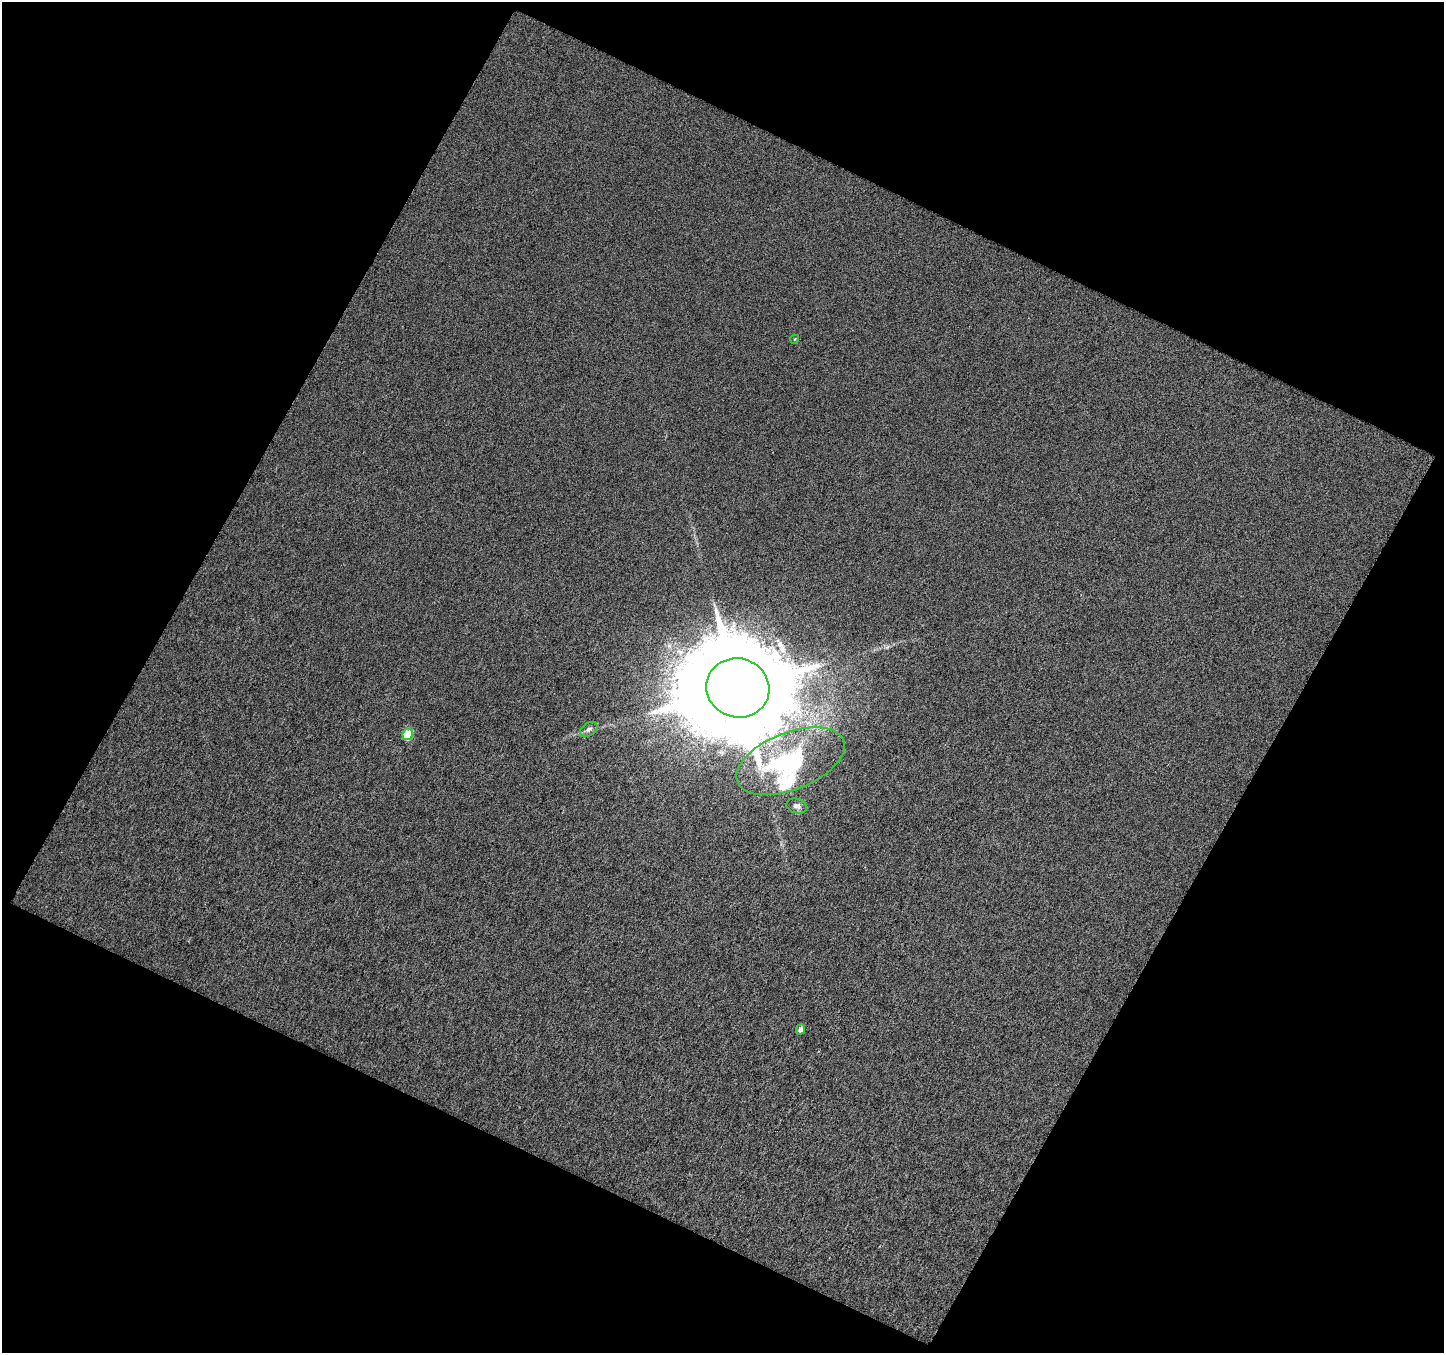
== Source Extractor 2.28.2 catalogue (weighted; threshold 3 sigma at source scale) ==
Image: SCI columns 1086-2527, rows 777-2127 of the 2845 x 2891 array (HDU 1 of 3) = the unmasked area's bounding box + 8 px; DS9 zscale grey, full resolution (1 PNG px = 1 image px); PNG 1446 x 1355 px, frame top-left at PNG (2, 2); each listed source drawn as its Kron ellipse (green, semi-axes under 4 px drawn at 4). Shown black and unused: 46% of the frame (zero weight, under 4 of 8 exposures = <1% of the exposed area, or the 3 px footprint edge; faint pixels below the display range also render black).
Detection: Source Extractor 2.28.2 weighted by HDU 2 'WHT'. Background -8.14e-04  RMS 0.11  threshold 0.433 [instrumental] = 3 sigma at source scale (4.09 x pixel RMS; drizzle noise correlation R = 1.36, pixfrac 0.8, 0.0396/0.0396 arcsec/px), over >= 5 px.
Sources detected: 9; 2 inside a brighter listed object's ellipse — not listed separately; the other 7 listed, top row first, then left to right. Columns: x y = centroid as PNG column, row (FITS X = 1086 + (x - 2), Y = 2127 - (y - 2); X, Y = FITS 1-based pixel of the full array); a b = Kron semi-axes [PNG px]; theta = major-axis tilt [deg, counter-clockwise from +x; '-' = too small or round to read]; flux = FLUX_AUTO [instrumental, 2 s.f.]
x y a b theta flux
795 339 4 3 - 7.1
738 688 32 29 -16 240000
589 729 10 6 32 31
408 735 5 5 - 440
790 761 57 28 21 1200
797 806 10 7 -16 40
800 1029 5 4 - 49